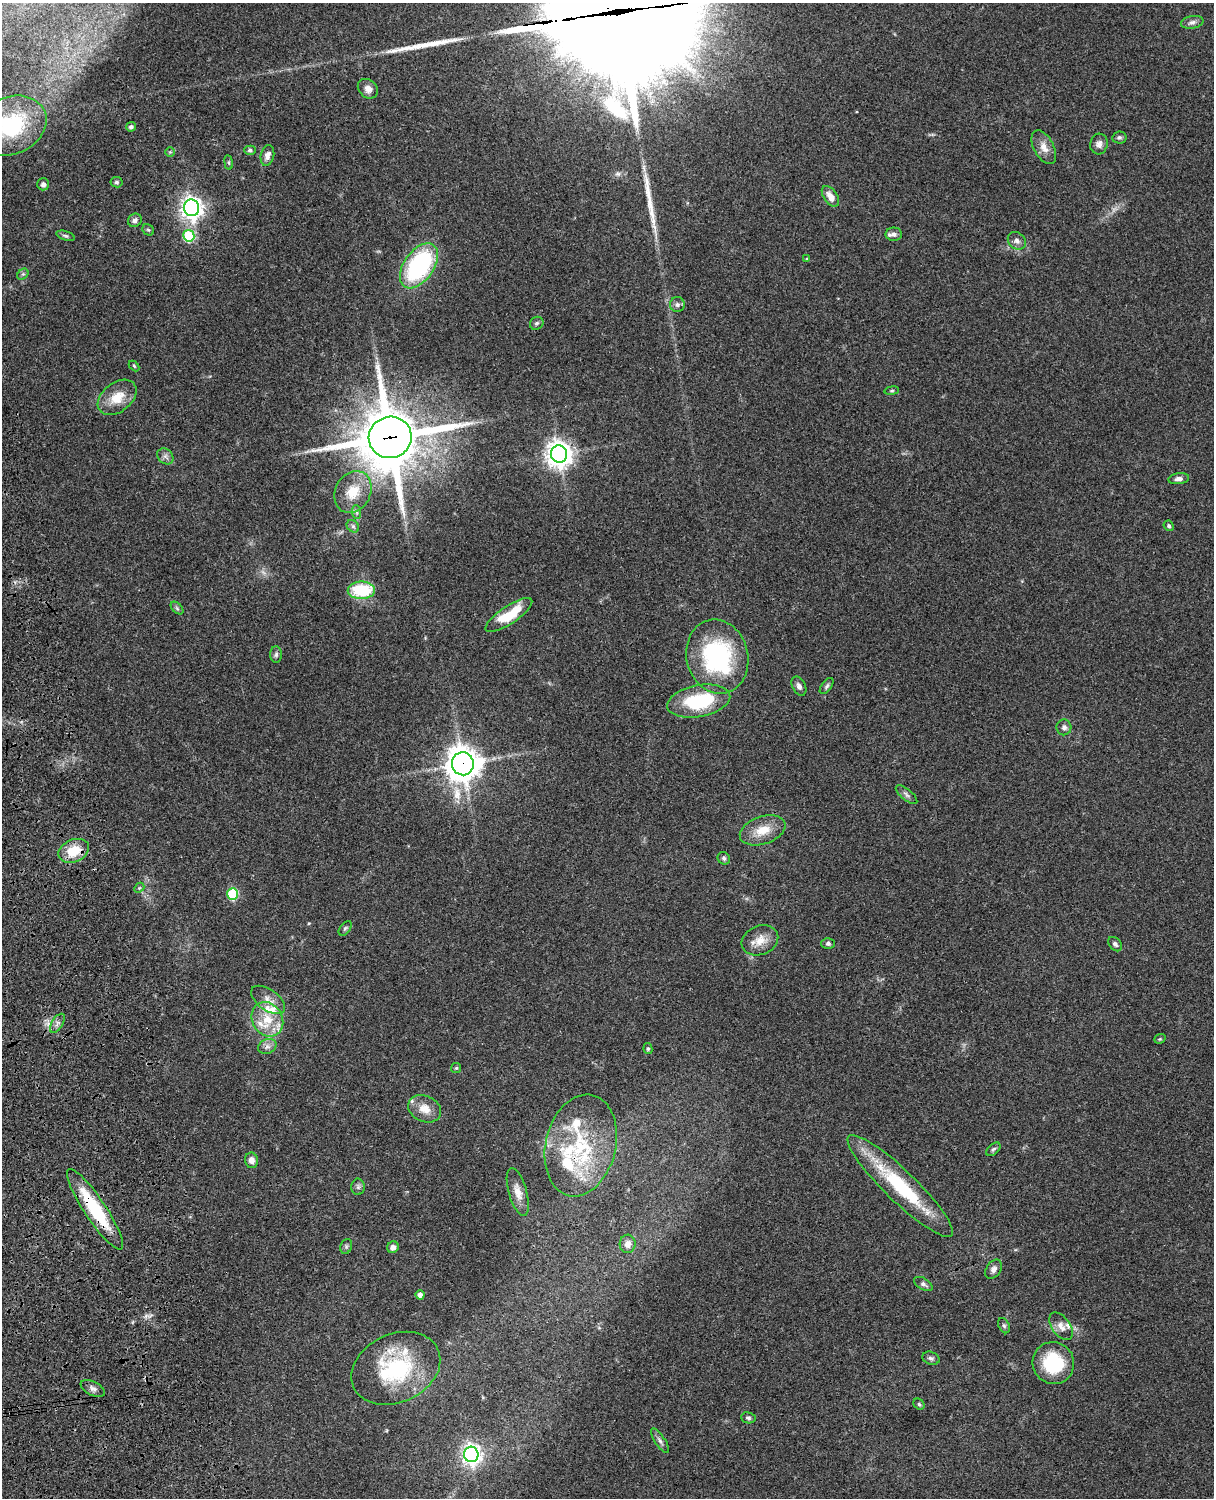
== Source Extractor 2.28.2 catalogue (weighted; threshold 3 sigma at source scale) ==
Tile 7 of 4 x 3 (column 3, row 2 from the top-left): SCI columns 2545-3756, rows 1773-3268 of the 5087 x 4927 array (HDU 1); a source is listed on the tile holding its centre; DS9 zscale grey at full resolution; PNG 1216 x 1500 px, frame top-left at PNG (2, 3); each listed source drawn as its Kron ellipse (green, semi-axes under 4 px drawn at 4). Shown black and unused: <1% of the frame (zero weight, under 3 of 4 exposures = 6% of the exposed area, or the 3 px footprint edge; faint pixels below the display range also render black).
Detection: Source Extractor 2.28.2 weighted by HDU 2 'WHT'; one run over the whole footprint, this tile lists its part. Background 0.0823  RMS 0.006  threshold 0.0271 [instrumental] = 3 sigma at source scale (4.5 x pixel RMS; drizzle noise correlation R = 1.50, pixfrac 1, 0.05/0.05 arcsec/px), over >= 5 px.
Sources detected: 107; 2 too faint to see at this stretch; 3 inside a brighter object's white glare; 3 long thin detections or spike segments (spike, bleed or trail) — neither listed nor drawn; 11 inside a brighter listed object's ellipse — not listed separately; the other 88 listed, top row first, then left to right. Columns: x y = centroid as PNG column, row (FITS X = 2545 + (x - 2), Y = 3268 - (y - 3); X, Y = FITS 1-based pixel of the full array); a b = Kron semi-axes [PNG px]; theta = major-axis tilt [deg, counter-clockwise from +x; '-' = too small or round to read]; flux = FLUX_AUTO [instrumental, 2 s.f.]
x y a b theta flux
1192 22 11 6 10 2.3
368 89 11 9 -41 4
11 126 37 28 24 67
131 127 5 4 - 1.6
1119 137 7 6 - 1.3
1099 144 10 8 78 3
1044 147 18 10 -62 5.7
250 150 6 4 -1 1.1
170 152 5 5 - 0.77
267 155 10 6 76 2.9
229 162 7 4 -82 0.95
117 182 6 5 - 1.1
43 184 6 6 - 2.2
830 196 12 7 -56 5.2
191 208 8 7 - 410
135 220 7 6 - 2.2
148 230 6 5 - 0.85
894 234 8 6 1 2
65 236 9 4 -17 1.2
189 236 6 5 - 37
1017 241 10 8 -43 2.6
807 259 4 4 - 0.67
419 266 25 15 55 81
23 274 6 5 - 1.1
677 305 7 7 - 1.7
537 323 7 6 - 1.4
134 366 6 4 -46 0.73
892 391 7 4 8 0.88
117 397 22 14 38 13
390 437 21 20 - 4300
559 454 8 8 - 620
165 456 9 7 -45 2.2
1179 479 10 5 6 2.7
353 492 22 17 62 15
356 512 7 4 -89 1.2
353 526 7 5 -44 1.5
1169 526 5 4 - 1
361 590 13 8 1 32
177 608 7 4 -46 1.2
509 615 27 9 34 20
276 654 8 6 87 1.6
717 657 37 30 -76 79
799 686 10 6 -63 2.5
827 686 9 5 53 1.3
699 701 32 16 11 38
1064 727 8 7 - 2.4
463 764 11 11 - 990
906 795 13 5 -39 1.8
763 830 23 13 19 11
74 851 16 11 24 15
724 858 6 6 - 1.3
139 888 6 4 43 0.79
233 894 6 5 - 46
345 928 8 5 52 1.1
760 940 19 14 23 8.3
828 943 6 5 - 1.3
1115 944 8 5 -49 1.7
268 1000 20 10 -35 5.7
267 1019 18 15 -59 15
57 1023 11 5 58 2.2
1160 1039 6 4 21 0.78
267 1046 9 7 25 2.7
648 1049 5 4 - 0.89
456 1068 5 5 - 0.75
424 1109 17 13 -26 8.1
581 1145 52 35 76 56
993 1149 8 5 43 1.4
252 1160 8 6 -80 3.7
900 1186 71 15 -44 51
358 1187 8 6 -90 1.6
518 1192 25 9 -74 6.4
95 1209 48 11 -56 38
628 1244 9 8 - 4.1
346 1246 7 5 71 1.2
393 1247 6 5 - 3.1
994 1269 10 7 57 2.6
923 1284 10 5 -30 1.8
420 1295 4 4 - 2.6
1004 1326 8 5 -63 1.2
1061 1326 16 9 -54 4.8
931 1358 9 6 -20 1.7
1053 1363 21 20 - 32
396 1368 46 34 24 60
93 1388 13 6 -27 2.4
919 1404 6 5 - 0.93
748 1418 7 5 -8 1.3
660 1441 14 5 -57 2.2
471 1454 8 7 - 320
Overlapping masked pixels (flux is a lower limit): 5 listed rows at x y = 390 437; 463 764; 57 1023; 581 1145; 95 1209
Isophote crosses this tile's border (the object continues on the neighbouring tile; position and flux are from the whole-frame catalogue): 1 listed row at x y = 11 126